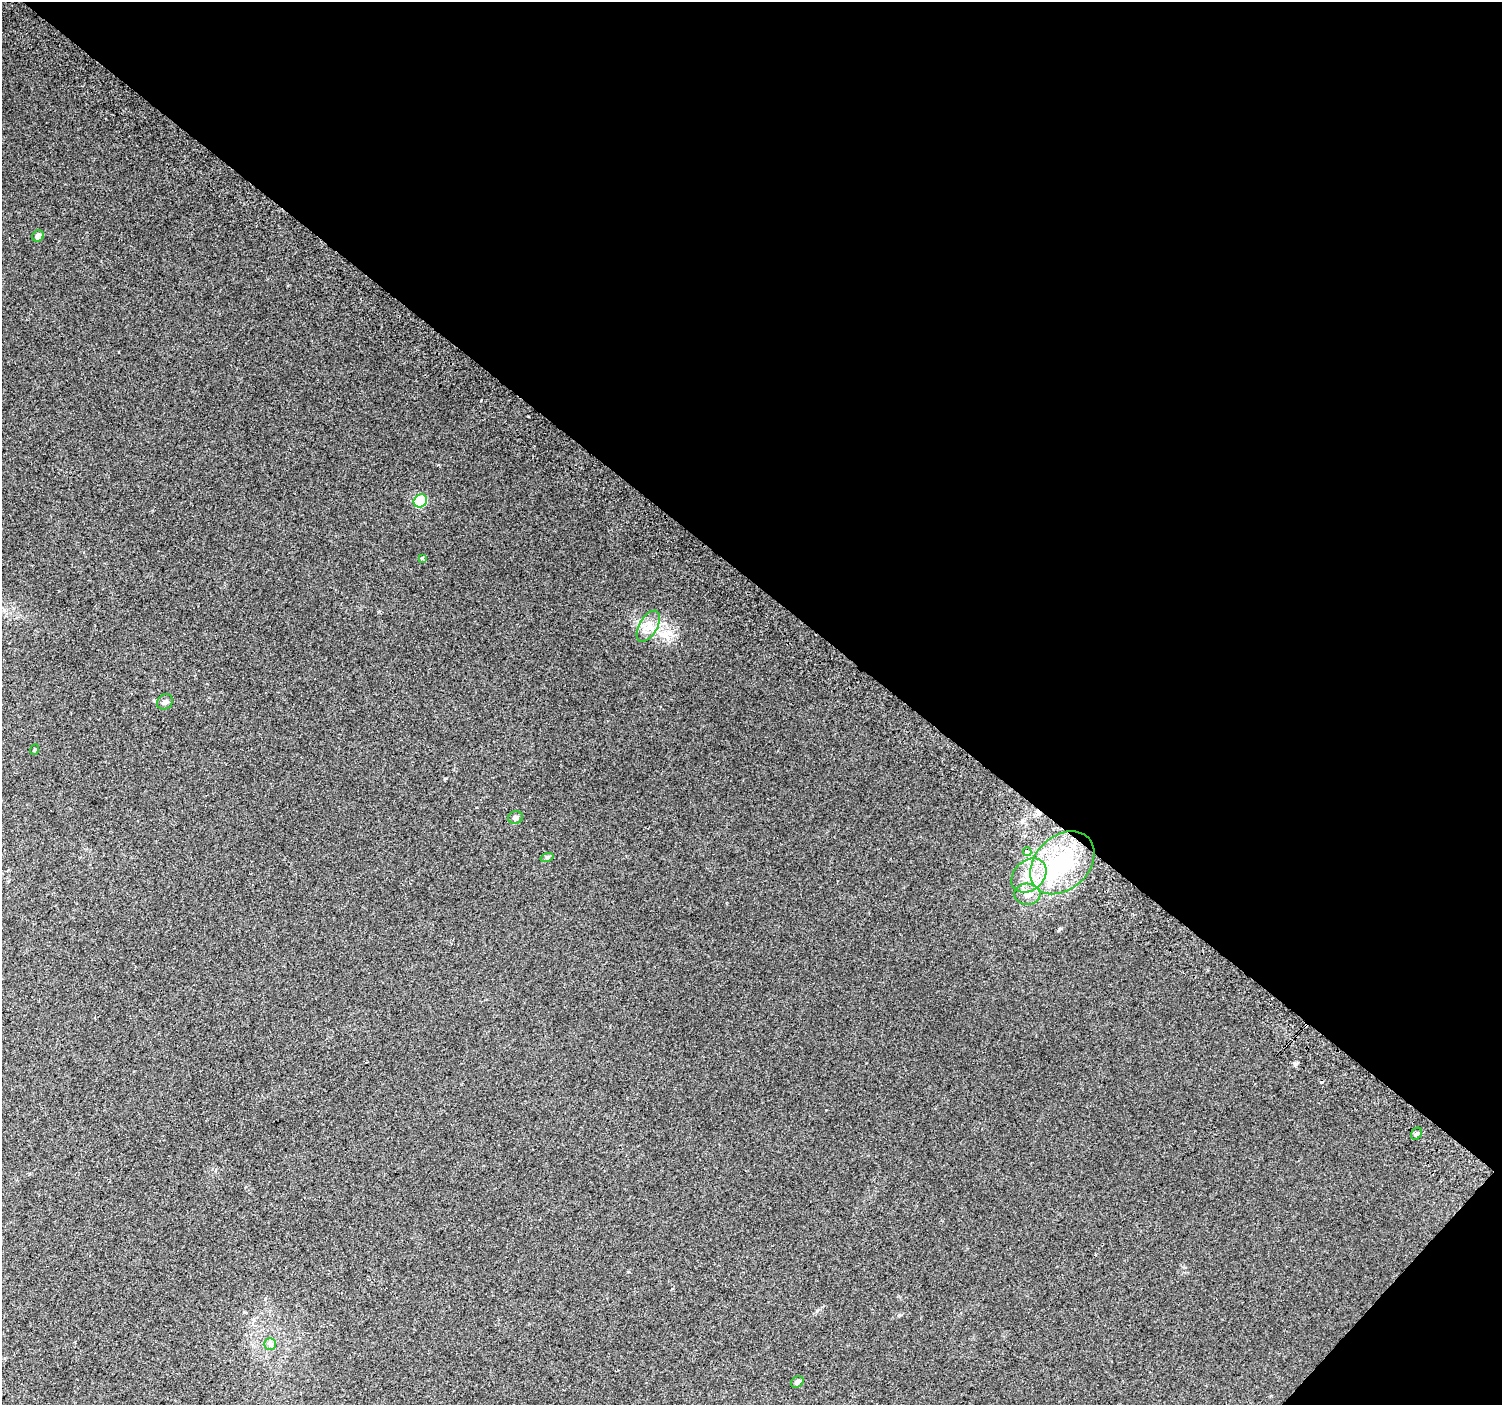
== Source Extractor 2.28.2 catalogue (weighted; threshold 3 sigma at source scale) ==
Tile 8 of 4 x 4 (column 4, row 2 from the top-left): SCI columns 4535-6034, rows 3079-4481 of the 6062 x 6091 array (HDU 1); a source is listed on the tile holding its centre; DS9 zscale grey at full resolution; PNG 1504 x 1407 px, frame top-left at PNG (2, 2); each listed source drawn as its Kron ellipse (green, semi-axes under 4 px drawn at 4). Shown black and unused: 43% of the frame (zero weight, under 2 of 3 exposures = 2% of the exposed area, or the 3 px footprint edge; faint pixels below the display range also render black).
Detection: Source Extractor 2.28.2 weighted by HDU 2 'WHT'; one run over the whole footprint, this tile lists its part. Background 0.051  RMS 0.013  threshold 0.0565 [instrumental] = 3 sigma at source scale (4.5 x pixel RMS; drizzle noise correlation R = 1.50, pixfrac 1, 0.0396/0.0396 arcsec/px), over >= 5 px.
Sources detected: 19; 1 inside a brighter object's white glare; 3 cosmic-ray / hot-pixel residue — neither listed nor drawn; the other 15 listed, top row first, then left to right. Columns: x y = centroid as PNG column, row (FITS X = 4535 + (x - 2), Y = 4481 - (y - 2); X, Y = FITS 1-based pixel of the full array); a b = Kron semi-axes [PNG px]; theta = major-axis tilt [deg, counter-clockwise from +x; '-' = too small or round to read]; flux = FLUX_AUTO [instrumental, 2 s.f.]
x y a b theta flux
38 236 6 5 - 7.3
420 501 7 6 - 89
422 558 4 4 - 1.6
648 626 17 9 60 13
165 702 8 7 - 4
34 750 5 3 - 1.1
515 817 7 6 - 3.8
1027 852 4 4 - 6.2
547 857 7 4 18 2.1
1062 863 36 26 43 100
1029 876 19 15 43 27
1027 894 13 10 -4 10
1416 1134 6 5 - 3.3
270 1344 6 6 - 3
797 1382 7 5 42 3.3
Unlisted compact peaks at least as high as the median listed source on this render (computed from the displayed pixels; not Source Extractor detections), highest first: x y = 1295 1064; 1060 928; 899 1315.